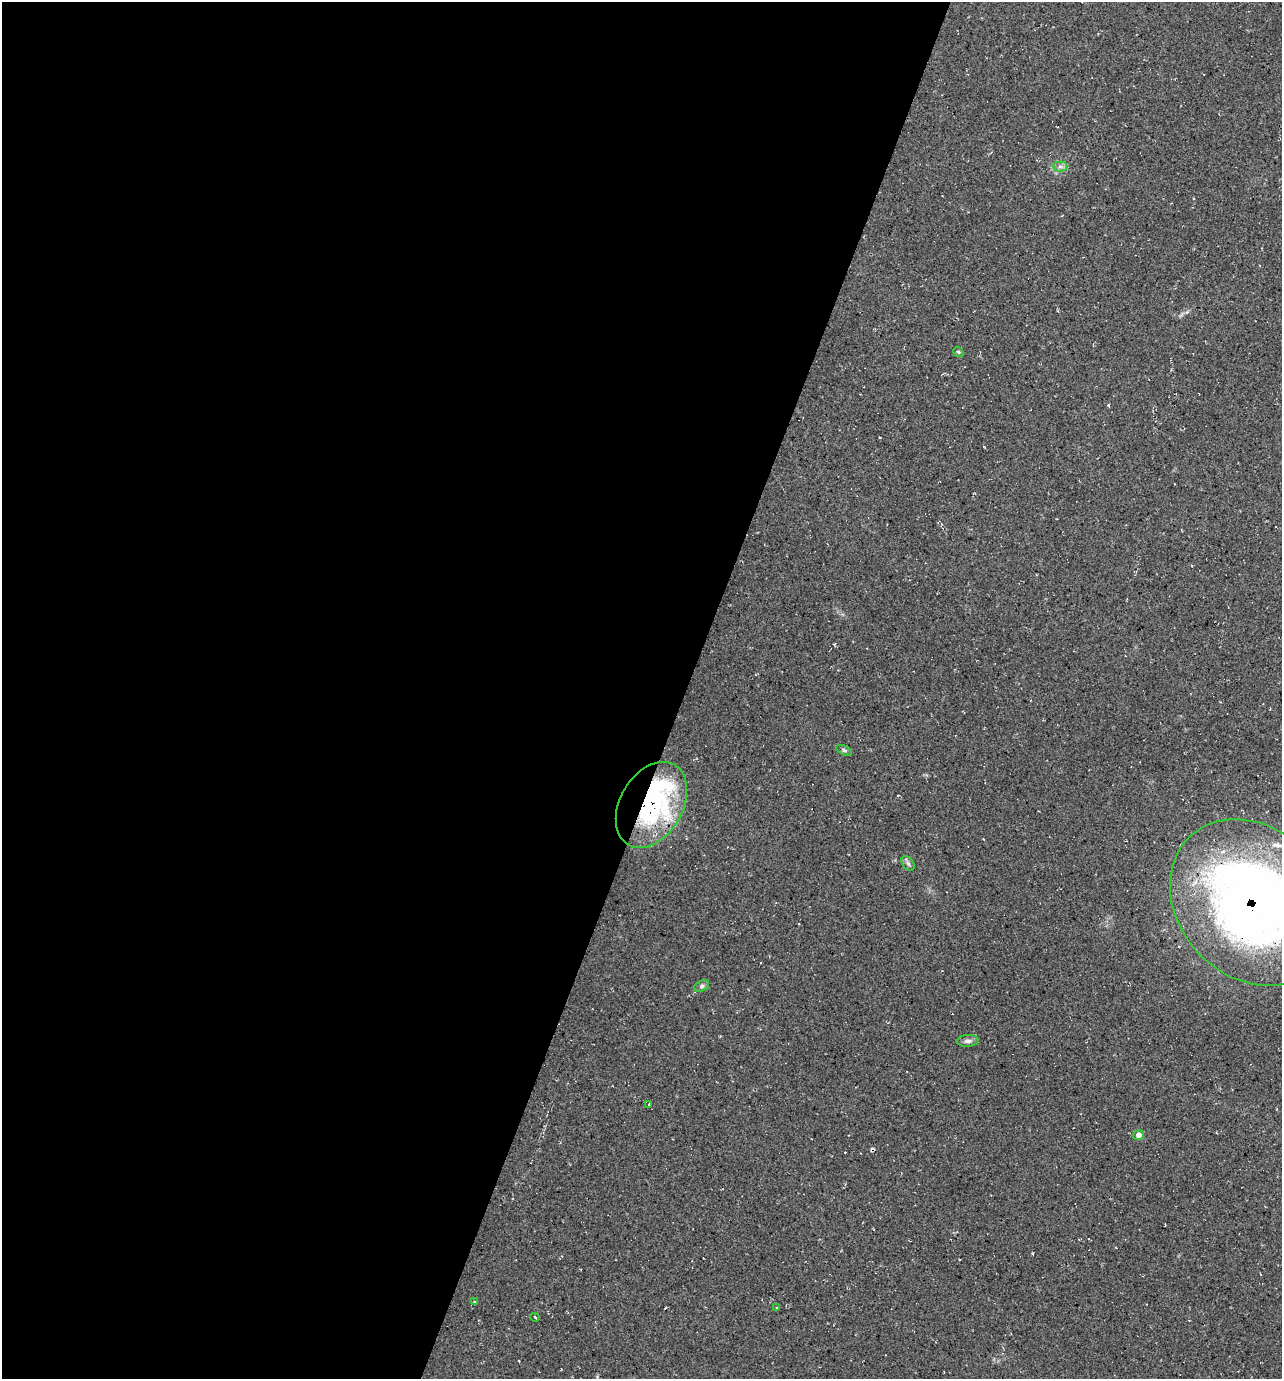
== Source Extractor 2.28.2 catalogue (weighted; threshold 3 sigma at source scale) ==
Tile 5 of 4 x 4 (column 1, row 2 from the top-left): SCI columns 139-1418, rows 2759-4135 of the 5530 x 5520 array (HDU 1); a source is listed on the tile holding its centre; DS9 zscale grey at full resolution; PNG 1284 x 1381 px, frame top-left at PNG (2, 2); each listed source drawn as its Kron ellipse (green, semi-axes under 4 px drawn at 4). Shown black and unused: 53% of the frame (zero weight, under 2 of 3 exposures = <1% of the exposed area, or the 3 px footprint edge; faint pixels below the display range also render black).
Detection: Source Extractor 2.28.2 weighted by HDU 2 'WHT'; one run over the whole footprint, this tile lists its part. Background 0.244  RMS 0.014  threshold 0.0622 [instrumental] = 3 sigma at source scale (4.5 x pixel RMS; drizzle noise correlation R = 1.50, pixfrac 1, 0.05/0.05 arcsec/px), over >= 5 px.
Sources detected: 17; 1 inside a brighter object's white glare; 1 cosmic-ray / hot-pixel residue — neither listed nor drawn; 2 inside a brighter listed object's ellipse — not listed separately; the other 13 listed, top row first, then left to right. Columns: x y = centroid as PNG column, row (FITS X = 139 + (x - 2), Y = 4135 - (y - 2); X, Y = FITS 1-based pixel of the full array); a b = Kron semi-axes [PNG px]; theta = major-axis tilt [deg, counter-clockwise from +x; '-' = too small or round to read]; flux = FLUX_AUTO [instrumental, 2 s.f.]
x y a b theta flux
1060 166 7 5 0 4
958 352 5 4 - 1.8
844 750 8 4 -23 2.6
651 805 46 31 60 250
908 863 8 5 -53 3.4
1252 902 90 74 -47 1200
702 986 8 5 28 3.1
968 1041 11 6 5 4.5
649 1105 3 2 - 1.3
1139 1135 5 5 - 6.4
474 1302 4 3 - 1.3
777 1308 4 2 - 0.97
535 1317 5 2 - 1.4
Overlapping masked pixels (flux is a lower limit): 2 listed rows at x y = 651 805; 1252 902
Isophote crosses this tile's border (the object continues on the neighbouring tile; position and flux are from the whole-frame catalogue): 1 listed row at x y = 1252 902